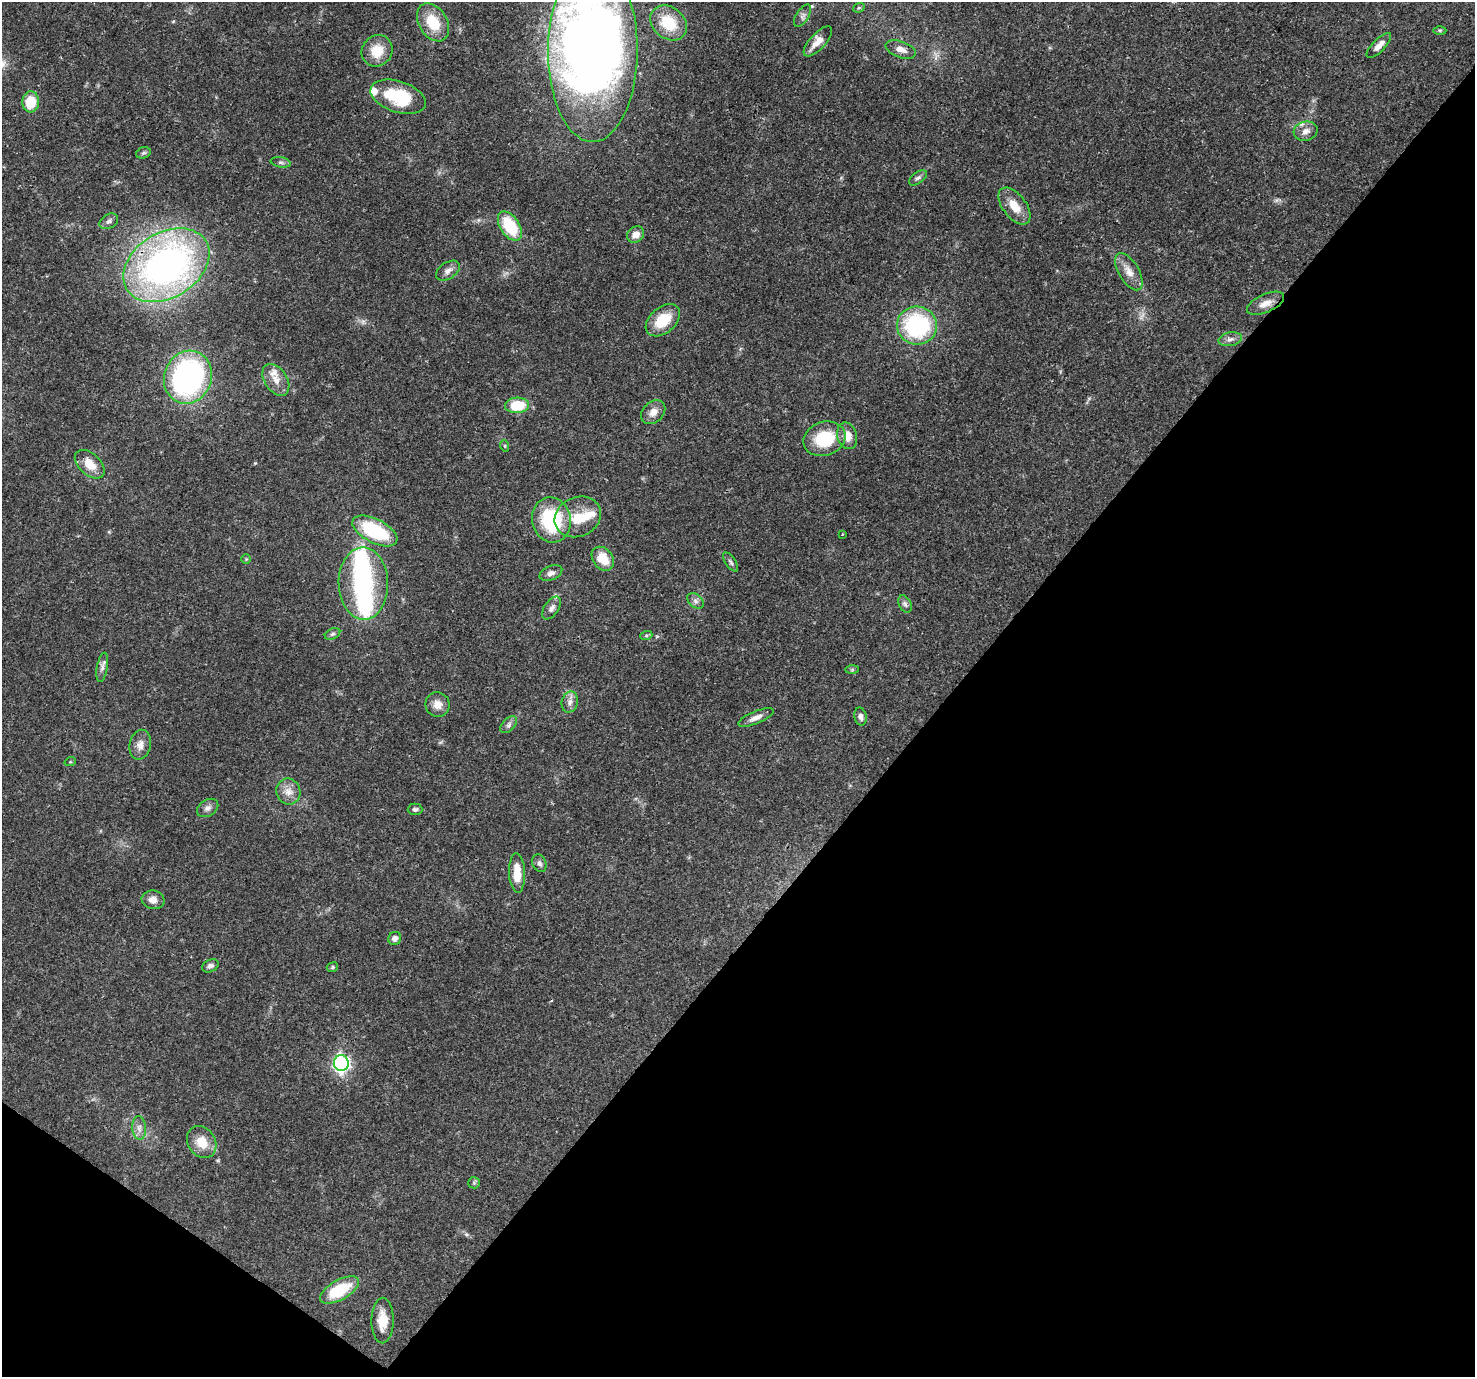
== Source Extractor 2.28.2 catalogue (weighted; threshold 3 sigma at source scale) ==
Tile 15 of 4 x 4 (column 3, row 4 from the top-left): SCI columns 3032-4504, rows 339-1713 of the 6056 x 6107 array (HDU 1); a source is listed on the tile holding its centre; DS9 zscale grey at full resolution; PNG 1477 x 1379 px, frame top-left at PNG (2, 2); each listed source drawn as its Kron ellipse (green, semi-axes under 4 px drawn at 4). Shown black and unused: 38% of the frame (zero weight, under 3 of 4 exposures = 8% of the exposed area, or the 3 px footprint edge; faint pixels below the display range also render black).
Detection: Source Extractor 2.28.2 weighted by HDU 2 'WHT'; one run over the whole footprint, this tile lists its part. Background 0.0865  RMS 0.0036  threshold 0.0162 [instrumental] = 3 sigma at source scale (4.5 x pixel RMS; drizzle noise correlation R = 1.50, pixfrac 1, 0.0396/0.0396 arcsec/px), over >= 5 px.
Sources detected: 83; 1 too faint to see at this stretch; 5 inside a brighter object's white glare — neither listed nor drawn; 4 inside a brighter listed object's ellipse — not listed separately; the other 73 listed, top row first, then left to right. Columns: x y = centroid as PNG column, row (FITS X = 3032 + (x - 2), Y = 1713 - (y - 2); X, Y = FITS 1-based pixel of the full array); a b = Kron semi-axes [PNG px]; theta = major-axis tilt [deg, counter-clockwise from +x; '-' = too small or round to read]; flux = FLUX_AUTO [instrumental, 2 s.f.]
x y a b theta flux
859 8 6 4 20 0.53
802 16 12 6 58 1.5
433 22 20 14 -58 10
669 23 20 15 -39 13
1440 30 6 4 0 0.57
818 41 19 8 47 4.1
1379 45 16 6 46 2.8
901 49 16 8 -20 2.6
377 51 16 15 - 7.4
593 51 91 45 90 380
398 97 28 15 -18 20
31 102 10 8 85 9.3
1306 131 12 9 15 2.6
143 153 7 5 17 0.74
281 162 10 5 -10 0.93
918 178 10 5 36 1.1
1014 206 21 11 -53 6.1
109 221 10 7 29 1.3
510 226 16 9 -56 16
636 235 9 7 34 3.5
166 265 46 32 32 150
448 271 13 8 33 2.1
1129 272 21 10 -59 3.9
1266 303 20 9 24 3.7
663 320 20 12 40 10
917 325 20 19 - 41
1230 339 12 6 12 1.6
188 377 27 23 67 85
276 380 17 11 -57 3.9
517 405 12 8 2 14
653 412 13 10 45 3.1
847 436 13 9 -74 4.1
824 439 21 17 17 16
505 446 6 3 -72 0.37
90 464 17 10 -43 6
578 517 24 19 24 11
551 520 22 19 -78 26
375 531 24 12 -27 25
843 534 4 2 - 0.26
246 559 5 5 - 0.41
603 559 13 9 -52 7.4
731 562 11 5 -56 0.93
551 573 12 7 21 1.6
363 584 36 25 -89 41
695 601 9 6 -41 1.4
905 604 9 6 -63 1.2
552 608 13 7 56 1.9
333 634 8 5 26 0.79
646 636 6 4 19 0.53
102 667 15 5 80 1.5
852 669 7 4 1 0.55
570 702 10 8 76 2
437 705 12 12 - 3.4
860 716 9 6 -78 1.4
756 717 19 6 22 2.4
509 725 10 6 46 1.1
140 745 15 10 77 2.9
70 762 6 3 18 0.33
288 791 13 12 - 3.5
208 808 11 8 33 1.6
415 809 7 5 -1 0.89
539 863 9 7 -70 1.2
517 873 20 8 -88 6.2
153 900 11 9 -9 2.6
395 938 7 6 - 1.7
210 966 9 6 26 1.2
332 967 6 4 23 0.57
341 1063 8 7 - 94
139 1128 11 7 -84 2
202 1142 17 13 -56 6.4
474 1183 6 5 - 0.58
340 1290 21 9 30 15
383 1321 23 11 89 6.9
Overlapping masked pixels (flux is a lower limit): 1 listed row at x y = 166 265
Isophote crosses this tile's border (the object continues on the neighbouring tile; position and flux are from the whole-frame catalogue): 1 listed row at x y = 593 51